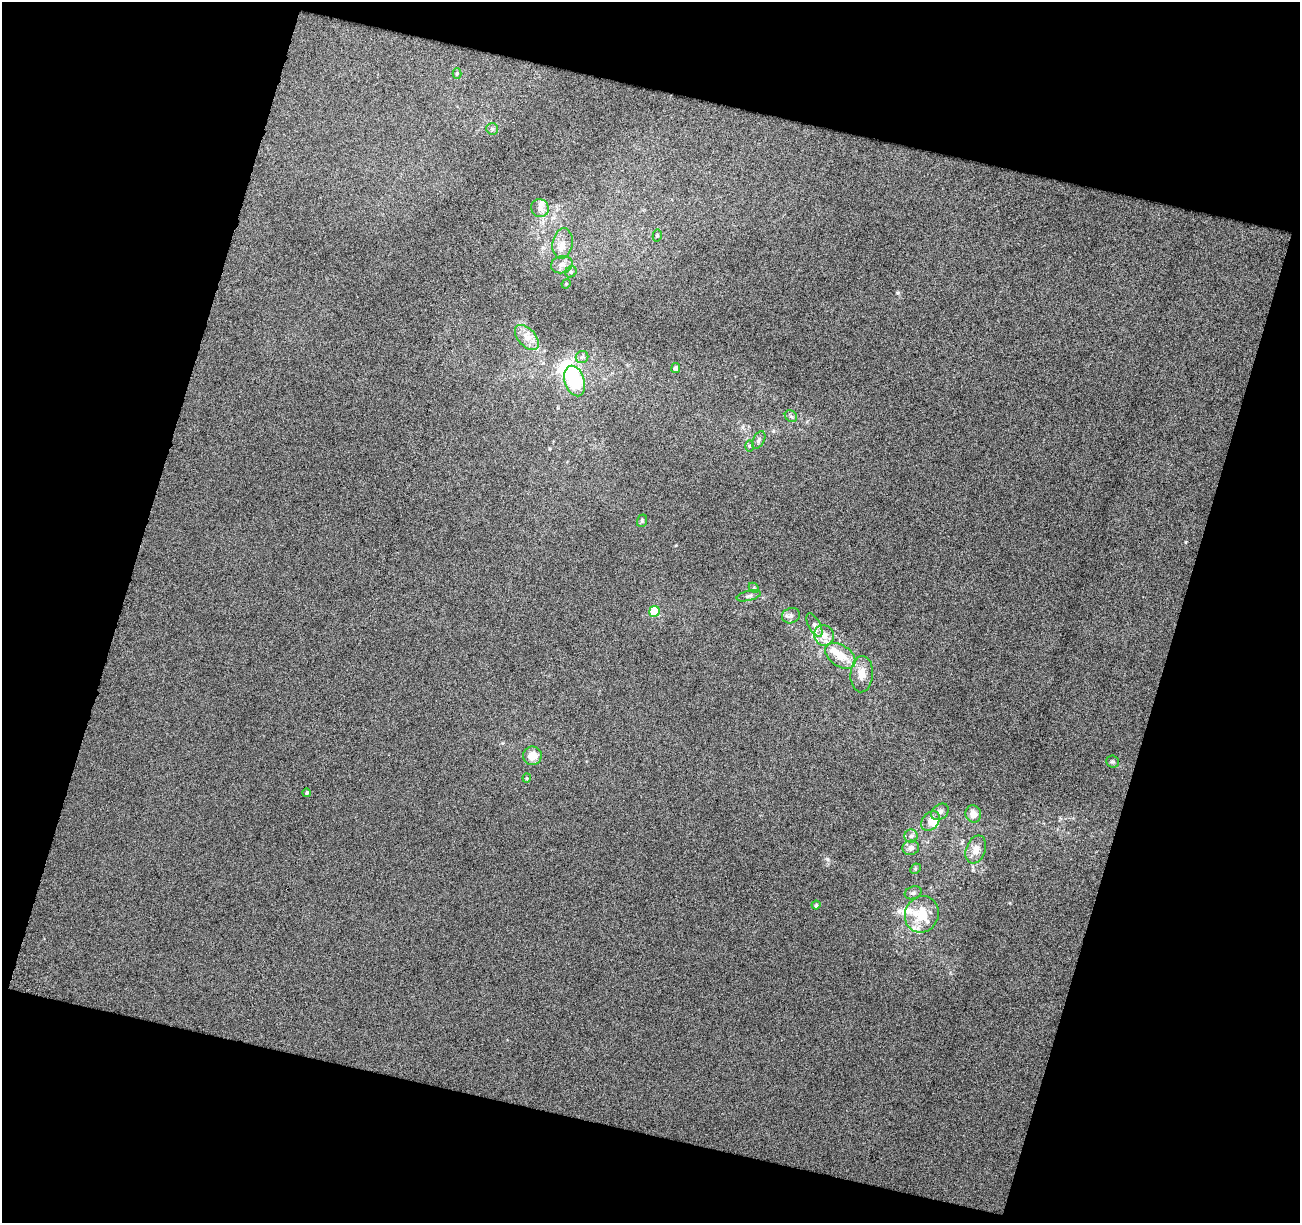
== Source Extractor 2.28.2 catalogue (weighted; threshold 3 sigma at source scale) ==
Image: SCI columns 1-1298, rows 57-1277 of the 1298 x 1336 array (HDU 1 of 3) = the unmasked area's bounding box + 8 px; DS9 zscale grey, full resolution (1 PNG px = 1 image px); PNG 1302 x 1225 px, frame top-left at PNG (2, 2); each listed source drawn as its Kron ellipse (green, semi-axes under 4 px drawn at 4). Shown black and unused: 34% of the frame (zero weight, under 14 of 27 exposures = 1% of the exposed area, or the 3 px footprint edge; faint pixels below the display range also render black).
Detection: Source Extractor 2.28.2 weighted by HDU 2 'WHT'. Background 0.0242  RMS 0.14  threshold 0.562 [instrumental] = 3 sigma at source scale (4.09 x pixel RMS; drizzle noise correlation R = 1.36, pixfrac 0.8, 0.0396/0.0396 arcsec/px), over >= 5 px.
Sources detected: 48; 1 inside a brighter object's white glare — neither listed nor drawn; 9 inside a brighter listed object's ellipse — not listed separately; the other 38 listed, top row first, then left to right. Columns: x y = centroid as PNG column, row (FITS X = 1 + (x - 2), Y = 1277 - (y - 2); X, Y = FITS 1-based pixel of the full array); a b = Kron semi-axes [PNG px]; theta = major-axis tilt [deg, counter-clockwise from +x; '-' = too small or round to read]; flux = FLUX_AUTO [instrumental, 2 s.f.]
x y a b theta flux
457 74 5 4 - 14
492 129 6 5 - 26
540 208 9 8 - 67
657 236 6 4 79 17
563 243 15 10 81 130
562 265 11 8 14 80
571 272 6 5 - 24
566 284 5 4 - 14
527 338 15 8 -47 120
582 357 6 6 - 31
676 368 5 4 - 36
575 381 16 10 -72 880
791 416 6 5 - 29
759 440 9 5 60 35
749 446 5 3 - 15
642 521 6 5 - 23
754 588 6 4 -45 18
749 596 12 5 14 40
654 611 5 5 - 460
791 616 9 7 19 51
814 625 13 5 -62 50
824 635 10 10 - 110
840 656 17 10 -34 230
862 674 18 11 86 150
532 756 9 9 - 150
1112 761 6 6 - 25
527 778 4 4 - 13
307 793 4 4 - 20
940 812 10 7 36 51
973 814 9 8 - 110
930 821 11 8 50 130
911 836 6 6 - 36
911 848 8 7 - 69
976 849 14 9 69 120
915 869 6 4 45 18
913 893 9 6 19 36
816 905 4 4 - 16
922 914 18 16 66 350
Unlisted compact peaks at least as high as the median listed source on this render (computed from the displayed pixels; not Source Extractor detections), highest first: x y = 897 293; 827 859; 676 545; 1186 542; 1010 903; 502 743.